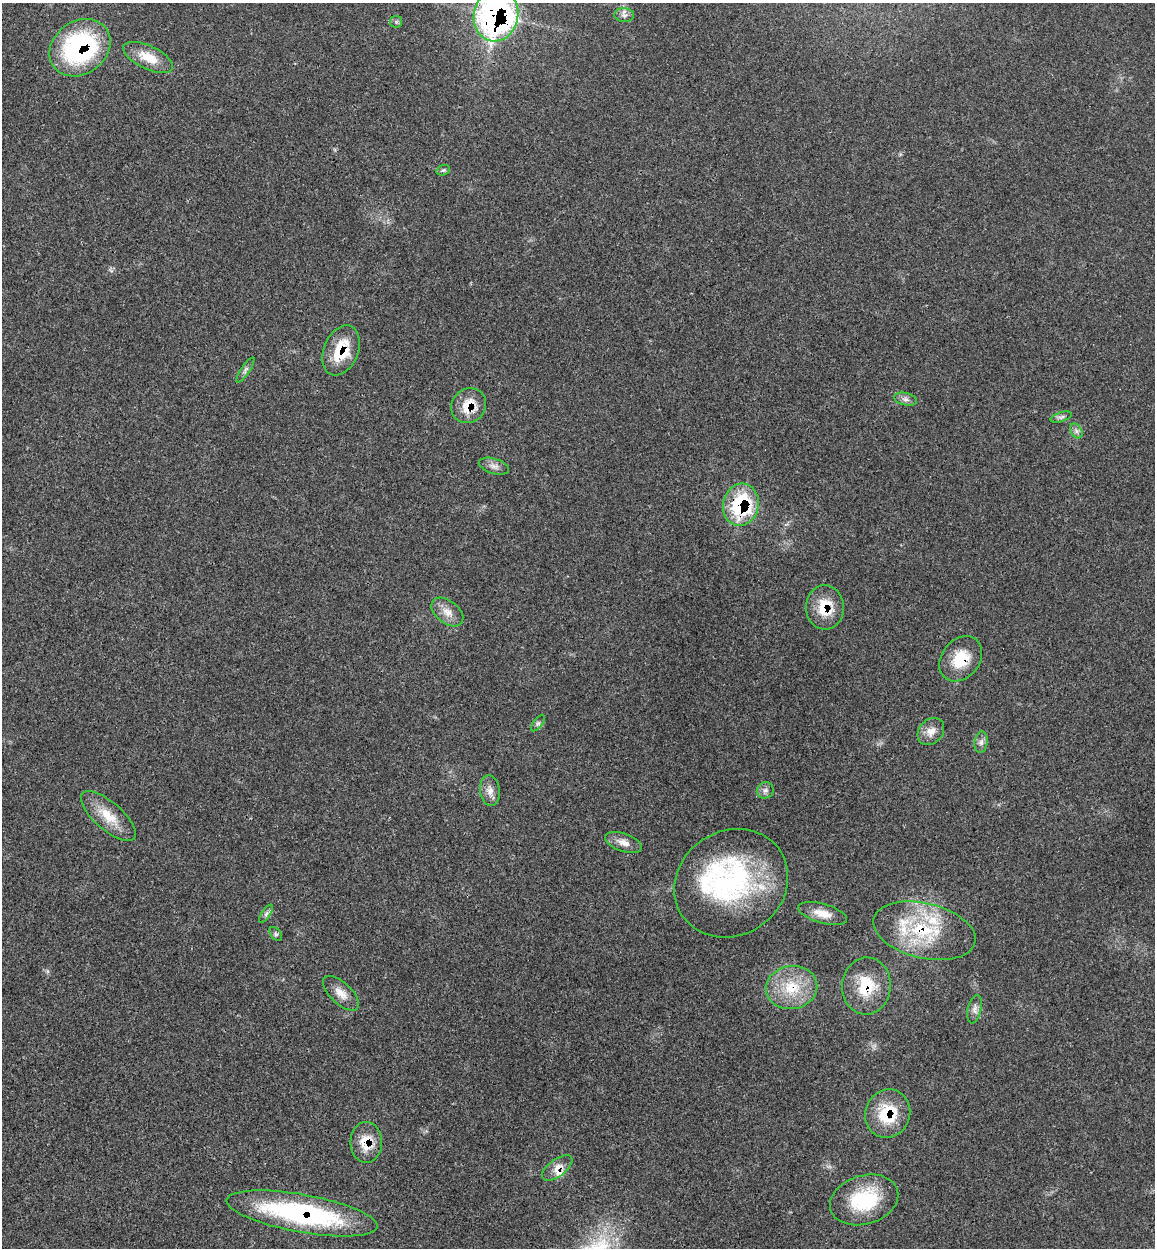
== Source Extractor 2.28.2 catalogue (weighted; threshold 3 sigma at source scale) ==
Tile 11 of 4 x 4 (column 3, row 3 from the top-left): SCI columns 2633-3785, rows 1337-2582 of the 5150 x 5164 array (HDU 1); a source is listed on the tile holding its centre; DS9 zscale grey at full resolution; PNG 1157 x 1250 px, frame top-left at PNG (2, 3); each listed source drawn as its Kron ellipse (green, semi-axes under 4 px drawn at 4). Shown black and unused: <1% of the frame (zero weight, under 3 of 4 exposures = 8% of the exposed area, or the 3 px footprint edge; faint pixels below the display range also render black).
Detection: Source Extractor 2.28.2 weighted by HDU 2 'WHT'; one run over the whole footprint, this tile lists its part. Background 0.0213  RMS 0.0033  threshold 0.0149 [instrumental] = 3 sigma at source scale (4.5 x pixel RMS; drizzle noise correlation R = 1.50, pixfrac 1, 0.05/0.05 arcsec/px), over >= 5 px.
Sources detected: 43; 1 inside a brighter object's white glare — neither listed nor drawn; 4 inside a brighter listed object's ellipse — not listed separately; the other 38 listed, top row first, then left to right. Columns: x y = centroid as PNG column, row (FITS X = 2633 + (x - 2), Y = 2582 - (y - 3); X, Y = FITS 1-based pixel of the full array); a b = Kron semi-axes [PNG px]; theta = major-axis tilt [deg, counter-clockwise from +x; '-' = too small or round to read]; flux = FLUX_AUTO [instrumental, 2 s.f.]
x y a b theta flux
496 15 26 22 78 120
624 15 10 7 -5 1.4
396 22 6 6 - 0.63
80 48 32 26 36 45
148 57 27 11 -25 7
443 170 7 5 19 0.59
341 350 26 17 67 12
245 370 15 4 56 0.97
905 399 11 6 -13 1.4
469 406 18 16 45 7.5
1061 417 11 4 17 0.92
1076 431 8 5 -60 1.1
494 466 15 7 -16 1.8
741 505 21 18 76 28
825 607 22 19 -89 9.5
447 612 18 11 -38 3.6
961 659 25 19 51 9.9
538 723 10 4 51 0.74
931 731 15 12 48 3.1
981 742 11 6 83 1.3
765 790 8 8 - 1.2
490 791 15 9 -83 2.6
108 816 34 14 -41 8
623 843 19 9 -20 2.8
731 883 59 52 33 52
823 913 25 9 -16 4.4
266 914 10 4 56 0.92
924 931 52 27 -13 26
276 934 8 5 -50 0.65
866 986 28 24 85 13
792 988 26 21 8 13
341 993 22 10 -43 3.7
974 1009 14 6 77 1.6
888 1114 24 22 68 14
366 1142 20 16 -89 7.2
557 1168 18 8 37 3
864 1200 35 24 17 20
302 1213 76 19 -10 57
Overlapping masked pixels (flux is a lower limit): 14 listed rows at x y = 496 15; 80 48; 341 350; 469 406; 741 505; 825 607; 961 659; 924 931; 866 986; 792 988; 888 1114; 366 1142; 557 1168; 302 1213
Isophote crosses this tile's border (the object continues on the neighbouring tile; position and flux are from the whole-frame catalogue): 1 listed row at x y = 496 15